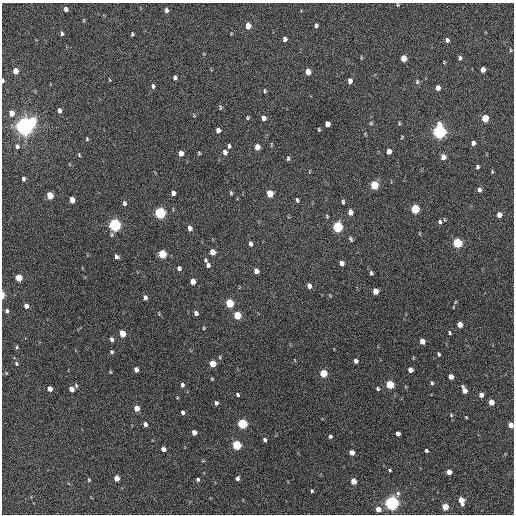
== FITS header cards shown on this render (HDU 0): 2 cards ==
NAXIS1  =                  512 / Axis length
NAXIS2  =                  512 / Axis length

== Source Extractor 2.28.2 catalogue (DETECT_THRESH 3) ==
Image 512 x 512 px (HDU 0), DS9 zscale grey, 1 PNG px = 1 image px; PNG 516 x 516 px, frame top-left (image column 1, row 512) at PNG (2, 3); no overlay
Background 533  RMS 15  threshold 45.2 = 3 sigma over >= 5 px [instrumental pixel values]
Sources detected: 155; all 155 listed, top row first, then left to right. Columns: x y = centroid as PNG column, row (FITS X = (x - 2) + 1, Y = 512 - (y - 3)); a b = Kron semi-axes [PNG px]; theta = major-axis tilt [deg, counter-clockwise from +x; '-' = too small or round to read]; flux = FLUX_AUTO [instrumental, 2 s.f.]
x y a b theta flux
398 5 5 3 - 960
66 9 5 4 - 3400
166 10 6 4 -80 3000
316 25 5 4 - 2100
248 26 5 4 - 11000
62 33 5 4 - 1800
132 34 4 3 - 1300
285 39 5 4 - 3400
447 40 6 5 - 2500
511 50 5 3 - 880
361 58 6 3 -90 860
403 58 5 4 - 14000
460 58 6 4 86 2100
444 62 3 3 - 900
483 69 5 4 - 6100
15 71 5 4 - 11000
308 72 5 4 - 9500
175 78 4 4 - 2400
3 81 4 2 - 2200
350 81 6 4 85 4600
417 82 7 5 77 1900
153 86 6 4 -88 2100
438 88 5 4 - 5600
265 91 5 3 - 1200
220 107 7 3 -83 1300
59 110 5 3 - 2700
12 113 6 5 - 7200
248 118 5 3 - 1100
263 118 5 4 - 5400
485 118 5 5 - 23000
33 121 8 6 -79 21000
371 123 5 5 - 1200
327 124 5 4 - 6900
399 124 5 3 - 1000
24 126 6 5 - 800000
319 129 4 3 - 1000
218 130 5 4 - 4200
439 131 7 5 -89 290000
402 137 5 3 - 830
87 139 5 4 - 1000
473 143 5 4 - 3400
17 146 5 4 - 2000
229 146 6 4 85 1700
257 147 5 4 - 9100
389 151 5 4 - 6500
225 152 6 5 - 4400
181 153 5 4 - 7500
199 153 3 3 - 1100
79 155 5 4 - 1000
443 157 6 5 - 5700
288 158 5 3 - 1500
477 167 4 3 - 1900
492 172 5 4 - 1100
23 179 4 3 - 2400
374 185 6 5 - 32000
479 190 5 4 - 3300
173 193 5 4 - 4200
231 193 5 3 - 1300
270 193 5 5 - 19000
50 195 5 4 - 21000
72 200 5 4 - 10000
297 200 5 3 - 1700
343 202 5 3 - 1500
124 203 5 4 - 2400
415 209 5 5 - 49000
350 212 6 4 89 5700
160 213 6 5 - 130000
499 215 5 4 - 6900
327 216 5 4 - 1100
440 222 6 4 -71 2000
114 225 6 5 - 220000
338 227 6 5 - 87000
190 228 5 4 - 4600
351 239 6 4 -63 1700
457 243 5 5 - 72000
251 244 6 5 - 2600
212 252 5 4 - 11000
162 254 5 5 - 36000
116 257 5 4 - 2600
205 260 6 4 -79 1500
341 263 5 4 - 5500
208 265 6 5 - 2700
179 268 5 5 - 2700
256 271 5 4 - 6300
371 273 5 4 - 1800
18 278 5 4 - 19000
193 281 5 4 - 9200
309 286 5 4 - 4500
375 291 5 5 - 9600
3 295 8 4 90 3700
145 298 5 4 - 4100
455 302 6 3 71 960
230 303 5 5 - 39000
26 306 5 4 - 5600
7 311 6 4 88 2000
196 313 4 4 - 3100
237 315 5 5 - 27000
460 325 5 4 - 9200
204 328 4 3 - 930
122 333 5 4 - 18000
449 333 5 4 - 1300
112 339 5 4 - 2800
422 341 5 4 - 8400
17 347 5 4 - 1300
112 352 4 4 - 1600
439 354 4 3 - 1500
356 361 5 4 - 3500
16 363 6 4 -62 1800
213 364 5 4 - 19000
136 370 5 4 - 5700
410 370 5 4 - 6500
110 372 5 3 - 900
6 373 5 3 - 750
323 373 5 5 - 27000
451 377 5 4 - 6900
212 379 4 3 - 900
432 383 5 4 - 1300
390 384 5 5 - 39000
182 385 5 4 - 2100
50 389 5 4 - 6800
71 389 5 4 - 7400
378 389 5 4 - 1400
464 390 7 4 -66 6900
238 395 4 3 - 1600
481 395 5 4 - 4900
491 402 5 4 - 11000
216 403 5 4 - 2200
137 408 5 4 - 11000
183 413 4 3 - 2400
451 415 6 4 -47 1100
466 417 3 2 - 800
145 424 4 4 - 4100
242 424 5 5 - 80000
511 425 4 4 - 7800
194 432 4 4 - 6100
398 434 4 4 - 3800
330 436 4 4 - 1700
265 440 4 4 - 2300
236 445 5 5 - 59000
163 449 4 4 - 5200
426 451 4 3 - 1600
352 453 5 4 - 7300
390 470 4 3 - 1300
449 472 4 4 - 8100
116 478 5 4 - 10000
237 478 4 3 - 2500
198 479 5 4 - 1800
89 480 5 4 - 1200
353 481 5 4 - 12000
312 491 4 3 - 1200
398 493 7 5 80 2400
461 500 7 4 -73 12000
392 503 5 5 - 330000
445 507 5 4 - 18000
378 509 5 4 - 9200
At the frame edge (FLAGS 8, measured only in part): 4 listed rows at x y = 398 5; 3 81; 3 295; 511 425